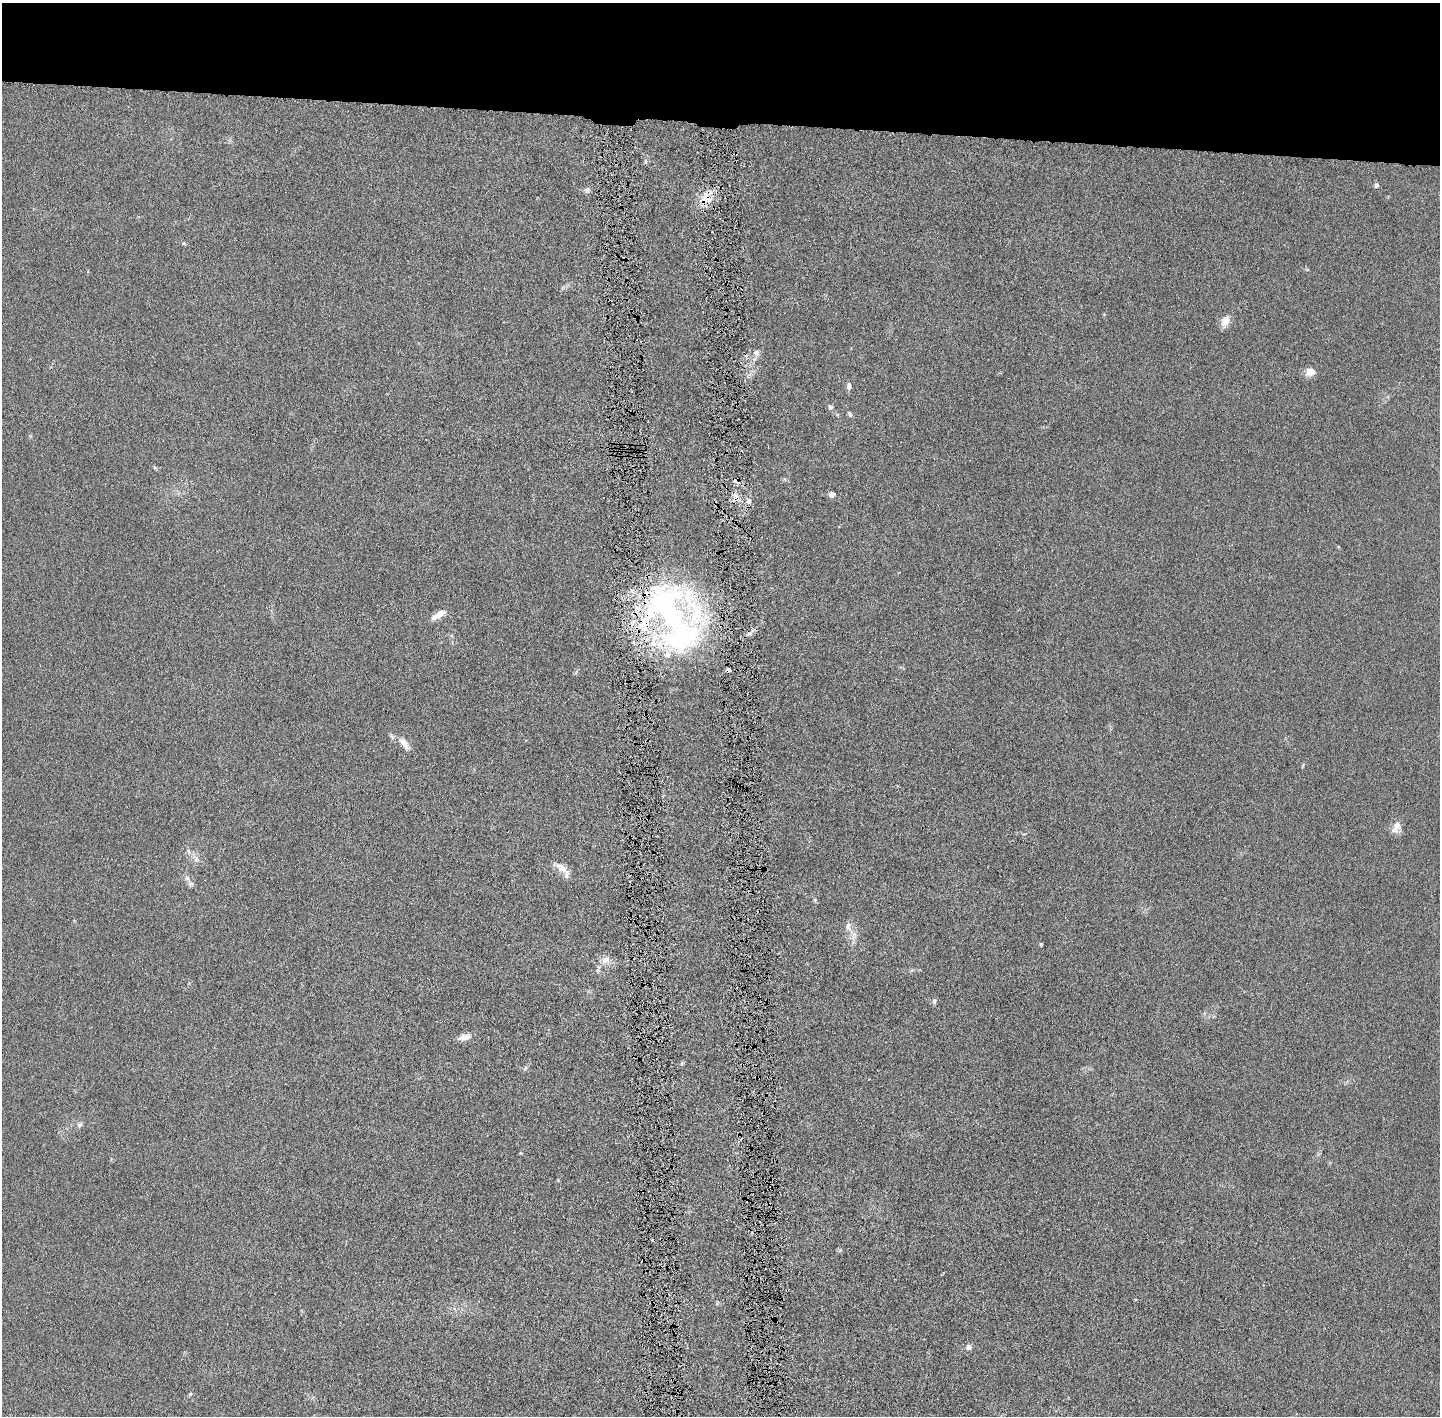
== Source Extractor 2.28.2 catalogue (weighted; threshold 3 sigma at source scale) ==
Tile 2 of 3 x 3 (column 2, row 1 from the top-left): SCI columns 1470-2907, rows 2836-4249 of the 4376 x 4256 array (HDU 1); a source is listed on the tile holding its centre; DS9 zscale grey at full resolution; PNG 1442 x 1418 px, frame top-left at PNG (2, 3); no overlay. Shown black and unused: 9% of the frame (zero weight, under 4 of 8 exposures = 1% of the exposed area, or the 3 px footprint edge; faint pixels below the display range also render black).
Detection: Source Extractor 2.28.2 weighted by HDU 2 'WHT'; one run over the whole footprint, this tile lists its part. Background 0.0134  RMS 0.0044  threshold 0.0178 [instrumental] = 3 sigma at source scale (4.09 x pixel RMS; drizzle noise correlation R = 1.36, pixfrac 0.8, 0.05/0.05 arcsec/px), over >= 5 px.
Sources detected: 40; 3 cosmic-ray / hot-pixel residue — not listed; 6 inside a brighter listed object's ellipse — not listed separately; the other 31 listed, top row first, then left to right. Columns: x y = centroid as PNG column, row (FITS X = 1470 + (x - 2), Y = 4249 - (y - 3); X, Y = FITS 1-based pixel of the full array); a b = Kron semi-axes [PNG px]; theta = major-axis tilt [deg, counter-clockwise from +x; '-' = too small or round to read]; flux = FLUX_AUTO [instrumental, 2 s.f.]
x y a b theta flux
1376 185 5 5 - 1
587 190 8 6 62 1.1
184 243 5 5 - 0.48
1225 321 10 8 65 4.1
756 352 9 7 56 1.4
1310 372 9 8 - 3.7
849 386 8 5 88 1.6
830 407 6 6 - 0.98
850 414 7 5 -64 0.7
832 494 5 4 - 3.3
749 501 7 5 83 1.3
669 613 85 47 -63 120
439 614 14 8 29 3.4
728 670 4 3 - 1.7
403 742 15 9 -43 3
1397 825 17 10 80 3.2
196 859 7 5 60 1.1
561 867 19 10 -36 3.7
191 884 8 6 -61 1.2
815 900 6 3 72 0.43
848 926 12 7 88 2.1
1041 944 5 4 - 0.41
605 960 13 9 31 2.9
934 1001 8 5 81 0.83
464 1037 14 8 14 2.8
682 1063 6 4 18 0.52
525 1068 6 4 72 0.62
80 1125 8 6 2 0.97
840 1250 6 4 19 0.5
969 1347 7 7 - 1.5
190 1394 5 4 - 0.52
Overlapping masked pixels (flux is a lower limit): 2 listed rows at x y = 669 613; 728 670